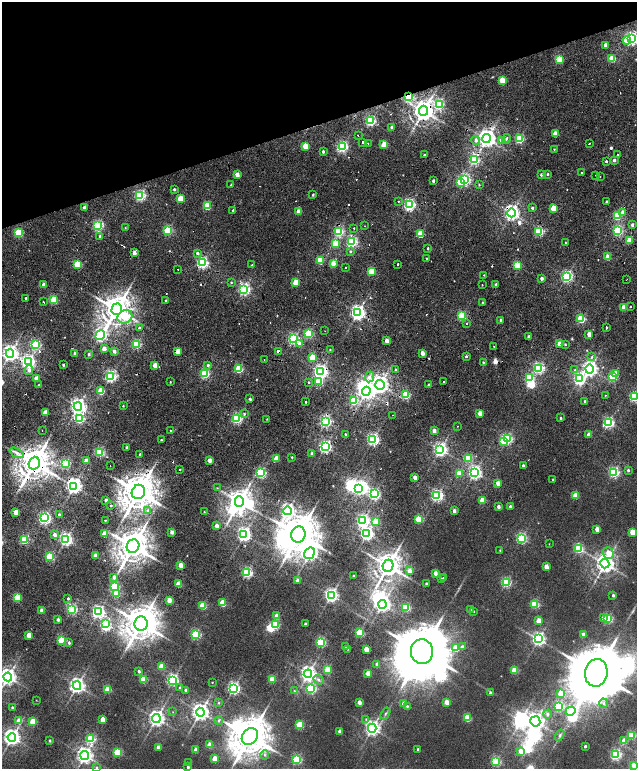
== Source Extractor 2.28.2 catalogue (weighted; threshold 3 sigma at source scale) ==
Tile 3 of 4 x 4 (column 3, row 1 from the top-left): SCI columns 2778-4047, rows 4827-6359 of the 5576 x 6577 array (HDU 1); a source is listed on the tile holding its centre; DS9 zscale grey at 2 x 2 block average (1 PNG px = mean of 2 x 2 image px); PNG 639 x 771 px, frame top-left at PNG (2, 2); each listed source drawn as its Kron ellipse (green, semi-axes under 4 px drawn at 4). Shown black and unused: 16% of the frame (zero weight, under 2 of 6 exposures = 9% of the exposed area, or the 3 px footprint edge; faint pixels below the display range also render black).
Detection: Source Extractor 2.28.2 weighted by HDU 2 'WHT'; one run over the whole footprint, this tile lists its part. Background 0.0104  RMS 0.0064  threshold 0.0261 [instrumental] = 3 sigma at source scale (4.09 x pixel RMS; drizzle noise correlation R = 1.36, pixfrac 0.8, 0.0396/0.0396 arcsec/px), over >= 5 px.
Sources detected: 440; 22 inside a brighter object's white glare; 21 cosmic-ray / hot-pixel residue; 1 long thin detection or spike segment (spike, bleed or trail) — neither listed nor drawn; the other 396 listed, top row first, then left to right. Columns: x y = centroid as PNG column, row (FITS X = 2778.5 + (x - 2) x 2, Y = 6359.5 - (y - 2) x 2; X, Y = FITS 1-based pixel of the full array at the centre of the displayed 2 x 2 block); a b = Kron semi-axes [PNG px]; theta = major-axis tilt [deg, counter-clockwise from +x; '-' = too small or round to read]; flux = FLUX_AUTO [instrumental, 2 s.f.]
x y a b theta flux
632 39 4 3 - 300
627 40 4 3 - 34
606 45 3 2 - 11
612 58 3 3 - 45
559 59 4 3 - 64
502 81 3 3 - 39
409 96 3 3 - 100
439 104 4 3 - 130
423 111 5 4 - 1100
370 121 4 3 - 170
392 127 2 2 - 4.7
555 134 3 3 - 16
358 135 2 2 - 4.7
487 139 4 4 - 740
506 139 5 3 - 1.9
519 139 4 3 - 130
476 140 4 3 - 4.8
501 140 4 3 - 6.4
363 142 2 2 - 19
368 143 2 2 - 0.75
589 144 2 2 - 0.65
384 145 3 3 - 38
305 146 3 3 - 25
342 147 4 3 - 200
554 149 2 2 - 0.75
323 152 3 2 - 2.3
618 154 2 2 - 0.78
424 155 2 2 - 1.3
474 160 4 3 - 150
614 160 3 3 - 3
607 161 2 2 - 2.1
582 173 2 2 - 3.7
547 174 3 2 - 1.5
237 175 3 2 - 13
541 175 3 2 - 2.1
596 175 2 2 - 0.96
600 177 2 2 - 1.8
465 180 4 3 - 210
433 181 2 2 - 2.7
460 182 4 3 - 59
231 185 3 2 - 1
479 185 3 2 - 0.91
174 189 3 2 - 1.9
140 195 4 3 - 200
313 195 3 2 - 1.6
180 199 3 3 - 31
399 201 2 2 - 1.1
606 202 2 2 - 2.7
409 205 4 3 - 250
207 206 3 3 - 62
84 207 3 2 - 4.6
532 208 3 2 - 2.3
554 208 3 3 - 43
233 210 2 2 - 1.5
298 211 3 3 - 14
622 212 4 3 - 9.7
511 213 4 4 - 500
617 216 4 3 - 77
98 225 4 3 - 150
632 225 3 2 - 3.1
365 226 2 2 - 0.63
125 228 2 2 - 0.61
354 228 2 2 - 0.96
168 231 3 3 - 110
339 231 4 3 - 140
539 231 4 3 - 110
618 231 4 3 - 160
18 233 3 3 - 96
420 234 3 3 - 46
100 236 3 2 - 2.1
629 240 3 3 - 23
352 242 4 3 - 190
336 243 3 3 - 46
565 243 2 2 - 0.8
428 248 2 2 - 1.5
350 251 3 3 - 1.5
134 253 3 2 - 8.5
197 253 4 3 - 2.8
608 257 3 3 - 20
426 258 2 2 - 2.3
320 260 3 3 - 64
202 263 4 3 - 230
333 263 3 3 - 16
78 264 3 3 - 59
398 264 2 2 - 3.4
252 265 2 2 - 0.82
517 265 3 3 - 60
345 267 2 2 - 2.3
178 269 2 2 - 0.65
371 272 3 3 - 49
484 275 2 2 - 0.61
567 277 4 3 - 230
542 278 3 2 - 4.2
627 279 2 2 - 0.44
231 282 2 2 - 1.7
295 282 3 3 - 25
44 285 3 2 - 8.4
482 285 2 2 - 1.2
496 285 3 3 - 2.8
244 289 4 3 - 240
26 298 2 2 - 36
54 300 3 3 - 78
166 301 2 2 - 2.5
44 302 2 2 - 2.9
483 302 3 2 - 1.2
630 306 2 2 - 9.2
624 307 3 2 - 11
117 309 6 5 - 2000
358 313 4 4 - 440
462 316 3 3 - 120
125 317 7 6 - 29
581 319 4 3 - 96
501 320 3 2 - 1.9
467 324 2 2 - 1.4
139 328 3 3 - 2.3
607 328 2 2 - 11
325 331 2 2 - 0.43
309 334 3 3 - 98
589 334 3 2 - 11
100 335 5 4 - 280
529 337 3 2 - 6.8
293 339 4 3 - 200
387 341 3 2 - 13
299 343 4 3 - 6.7
136 344 3 3 - 130
559 344 3 2 - 13
565 344 2 2 - 1.4
36 345 3 3 - 130
494 346 2 2 - 0.62
104 348 3 2 - 10
330 350 3 2 - 0.79
114 351 3 3 - 4.8
178 351 3 3 - 22
278 352 2 2 - 580
10 353 4 4 - 530
75 353 3 2 - 8.2
422 353 3 2 - 11
89 354 3 3 - 2.1
466 356 3 3 - 2
592 357 3 3 - 1.5
312 358 3 3 - 49
264 360 2 2 - 2.2
28 362 4 4 - 320
483 362 2 2 - 1
63 365 2 2 - 2.2
155 365 3 2 - 13
208 365 3 3 - 2.9
539 368 4 3 - 190
239 369 3 3 - 85
589 369 4 4 - 500
29 370 5 3 - 5.7
395 370 3 2 - 1.9
575 370 4 3 - 2
320 372 4 4 - 370
205 373 3 3 - 140
616 373 3 3 - 19
111 376 4 3 - 220
369 377 5 4 - 5.3
612 377 3 3 - 69
36 378 3 2 - 10
529 378 4 3 - 94
579 379 4 4 - 210
319 381 4 3 - 59
170 382 2 2 - 0.86
308 382 2 2 - 32
444 382 2 2 - 6.2
39 385 2 2 - 0.97
380 385 5 4 - 600
428 385 2 2 - 1.7
101 391 3 3 - 45
366 391 4 4 - 500
406 395 3 3 - 95
606 395 2 2 - 0.43
634 397 3 3 - 140
250 399 3 2 - 2.1
354 401 3 3 - 84
585 401 2 2 - 1.7
306 402 2 2 - 4.9
78 406 4 4 - 460
123 406 2 2 - 0.8
45 412 3 3 - 15
480 413 3 2 - 15
244 414 3 3 - 1.4
393 415 2 2 - 0.7
237 418 3 3 - 160
561 418 2 2 - 1.9
79 419 4 3 - 120
267 419 2 2 - 0.61
325 421 3 3 - 250
608 423 4 3 - 210
458 426 2 2 - 0.44
42 430 2 2 - 0.91
171 430 2 2 - 4
434 431 3 2 - 7.8
345 434 2 2 - 7.1
589 435 3 2 - 9.7
373 439 4 3 - 280
507 439 4 3 - 170
161 440 2 2 - 1.3
503 441 4 3 - 51
127 447 2 2 - 3.7
325 447 4 3 - 290
440 449 4 4 - 400
99 452 3 3 - 140
17 453 8 3 -28 5.1
312 453 3 2 - 4.8
140 454 2 2 - 1
292 457 2 2 - 1.3
468 458 3 3 - 74
276 459 3 3 - 23
209 460 3 2 - 11
86 461 3 3 - 6.8
34 463 6 5 - 2500
65 463 3 3 - 140
110 465 2 2 - 0.66
523 466 3 2 - 3.2
179 470 2 2 - 1.7
628 470 3 2 - 2.3
475 472 4 4 - 320
614 472 4 3 - 190
261 473 3 3 - 160
459 473 3 3 - 37
415 478 3 2 - 8.1
553 480 3 2 - 1
498 483 3 2 - 14
74 486 4 4 - 510
217 488 3 3 - 0.86
358 488 4 3 - 220
138 492 7 6 - 3200
374 494 4 3 - 190
437 496 4 3 - 240
576 496 3 3 - 32
106 500 2 2 - 4.3
483 500 3 3 - 35
239 502 5 4 - 1200
111 505 2 2 - 1
510 506 3 2 - 2.6
498 507 3 2 - 4.8
147 510 4 4 - 2.6
288 511 4 4 - 400
454 511 2 2 - 6.7
204 512 2 2 - 0.7
16 513 3 3 - 24
59 515 3 2 - 3.4
45 518 3 3 - 260
419 519 3 3 - 63
105 520 2 2 - 1.1
363 521 4 3 - 260
375 522 3 3 - 32
217 526 3 2 - 8.4
597 529 3 2 - 14
172 532 2 2 - 6.4
632 532 3 3 - 26
367 533 4 3 - 350
104 534 3 2 - 21
55 535 3 3 - 6.3
244 535 4 4 - 360
298 535 8 7 - 3700
521 538 3 3 - 170
66 539 4 3 - 320
24 540 3 3 - 100
549 544 2 2 - 0.49
133 546 7 6 - 2600
578 548 4 3 - 120
500 550 2 2 - 0.96
310 553 6 5 - 510
608 553 6 5 - 19
95 556 3 2 - 11
50 557 3 3 - 74
605 564 4 4 - 880
180 565 3 2 - 18
388 566 6 5 - 1600
546 567 3 2 - 18
409 571 3 3 - 10
247 573 3 3 - 180
435 573 3 2 - 10
353 576 2 2 - 2
114 577 3 3 - 5.7
444 578 2 2 - 2
441 579 2 2 - 1.3
298 581 3 2 - 10
506 582 3 3 - 140
178 584 3 3 - 27
426 584 2 2 - 2.2
114 587 3 3 - 100
117 593 3 3 - 52
331 595 4 4 - 370
613 595 3 2 - 2.6
17 597 3 3 - 56
68 598 3 2 - 1.9
169 600 3 2 - 16
223 603 3 3 - 43
382 604 4 4 - 440
535 604 3 3 - 98
203 605 3 3 - 56
406 607 3 3 - 94
72 609 3 3 - 170
470 610 3 2 - 2.6
42 611 3 2 - 11
474 611 2 2 - 0.64
98 612 4 4 - 290
276 616 3 3 - 9.1
603 618 4 3 - 7.8
608 619 3 3 - 110
58 620 3 3 - 4.5
539 621 3 3 - 22
141 623 7 6 - 2900
106 624 3 3 - 130
275 624 3 3 - 88
305 624 2 2 - 2.4
360 633 3 3 - 82
196 634 3 3 - 140
29 635 3 3 - 23
583 635 3 2 - 9.1
538 639 4 4 - 320
62 640 3 3 - 75
320 642 3 3 - 140
69 643 3 3 - 2.5
345 646 2 2 - 1.5
462 647 3 3 - 4
456 648 3 3 - 34
347 649 2 2 - 0.95
366 649 3 2 - 17
422 652 12 11 - 12000
377 664 3 2 - 4.9
162 666 3 3 - 35
327 670 3 3 - 48
515 670 3 3 - 49
139 671 2 2 - 3
368 673 3 3 - 22
596 673 14 11 81 14000
308 674 4 4 - 480
8 677 4 4 - 590
143 679 3 3 - 50
272 679 3 3 - 56
173 680 4 3 - 240
319 680 5 4 - 3.3
212 682 2 2 - 0.71
77 686 4 4 - 510
180 688 3 2 - 2
234 688 4 3 - 270
108 689 3 3 - 48
311 689 3 3 - 150
186 690 2 2 - 4.6
294 691 3 3 - 1.2
490 693 3 2 - 2.2
561 693 3 3 - 27
36 700 2 2 - 0.48
359 702 3 2 - 11
446 702 3 2 - 19
219 703 3 3 - 1.3
603 703 5 4 - 2.7
403 704 3 2 - 7.2
407 706 3 3 - 1.6
559 706 3 3 - 120
12 707 2 2 - 1.9
570 711 5 4 - 140
173 712 3 2 - 0.58
200 712 4 4 - 680
385 714 6 3 58 2.1
548 714 4 4 - 3
156 718 4 4 - 580
467 718 3 3 - 57
366 719 3 3 - 1.3
103 720 3 2 - 17
219 720 4 3 - 2.2
19 721 3 3 - 16
33 721 3 3 - 47
535 721 5 5 - 530
300 725 3 3 - 68
372 728 4 4 - 470
340 731 3 2 - 7.7
560 735 6 3 58 2.2
631 735 3 3 - 78
250 736 9 7 54 3900
12 737 4 4 - 540
90 739 4 3 - 98
50 741 2 2 - 1.9
624 741 3 3 - 17
210 745 3 2 - 20
585 746 2 2 - 2.3
158 747 3 2 - 9.8
418 749 2 2 - 2.1
196 750 3 2 - 12
521 751 3 3 - 11
117 752 3 3 - 79
85 755 4 4 - 560
265 755 5 4 - 2.2
616 755 4 3 - 200
215 759 3 2 - 20
297 760 3 3 - 130
496 761 3 3 - 120
189 763 2 2 - 0.61
633 765 3 3 - 12
188 767 2 2 - 3.1
96 768 3 3 - 2.1
Overlapping masked pixels (flux is a lower limit): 12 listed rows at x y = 409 96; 423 111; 511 213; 295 282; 178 351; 278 352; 320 372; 380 385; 17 453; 34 463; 74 486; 138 492
Isophote crosses this tile's border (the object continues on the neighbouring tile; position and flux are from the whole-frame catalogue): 4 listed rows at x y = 632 39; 634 397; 8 677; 96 768
Diffuse or blended objects may show on this block-average render without a row.